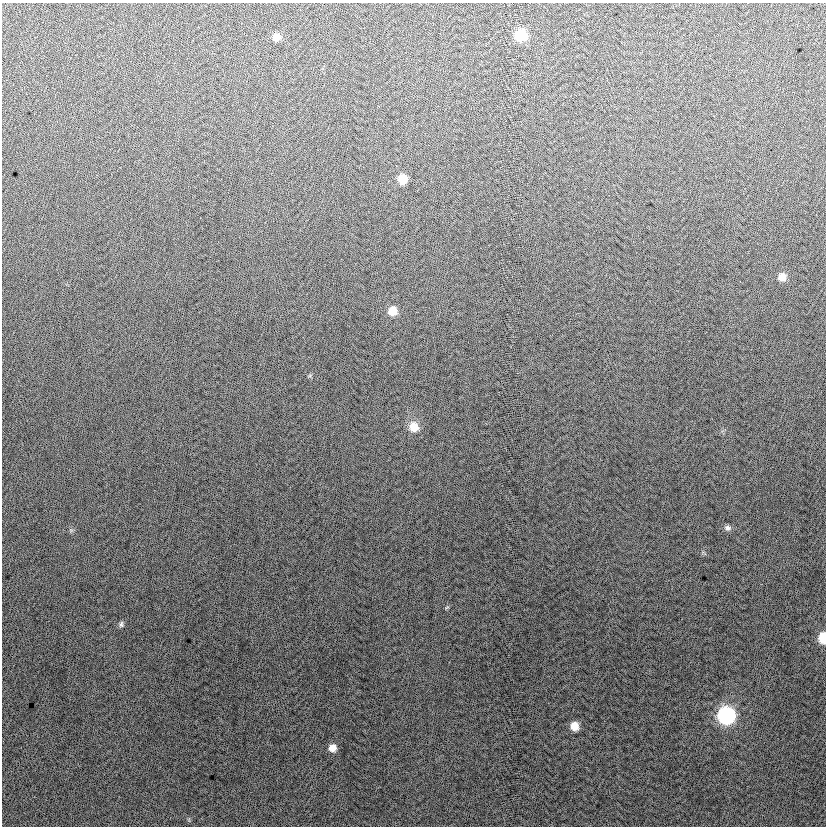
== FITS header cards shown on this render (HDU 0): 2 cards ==
NAXIS1  =                  824
NAXIS2  =                  824

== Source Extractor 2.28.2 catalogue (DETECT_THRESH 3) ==
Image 824 x 824 px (HDU 0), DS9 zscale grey, 1 PNG px = 1 image px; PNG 828 x 828 px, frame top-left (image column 1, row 824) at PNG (2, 3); no overlay
Background 9.2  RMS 13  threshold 40.1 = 3 sigma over >= 5 px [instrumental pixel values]
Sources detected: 13; all 13 listed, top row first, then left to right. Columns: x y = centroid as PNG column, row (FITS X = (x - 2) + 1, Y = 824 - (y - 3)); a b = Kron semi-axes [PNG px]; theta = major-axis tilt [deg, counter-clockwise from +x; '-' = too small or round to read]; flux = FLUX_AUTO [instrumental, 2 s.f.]
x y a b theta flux
521 35 9 9 - 38000
276 37 8 8 - 7700
403 179 8 8 - 16000
782 277 8 8 - 8200
393 311 9 8 - 12000
414 427 11 10 - 13000
727 528 8 7 - 3300
447 607 7 4 20 1100
121 624 7 6 - 2300
823 638 9 6 90 24000
726 715 10 10 - 170000
575 726 8 7 - 12000
332 748 8 8 - 7700
At the frame edge (FLAGS 8, measured only in part): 1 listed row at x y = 823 638